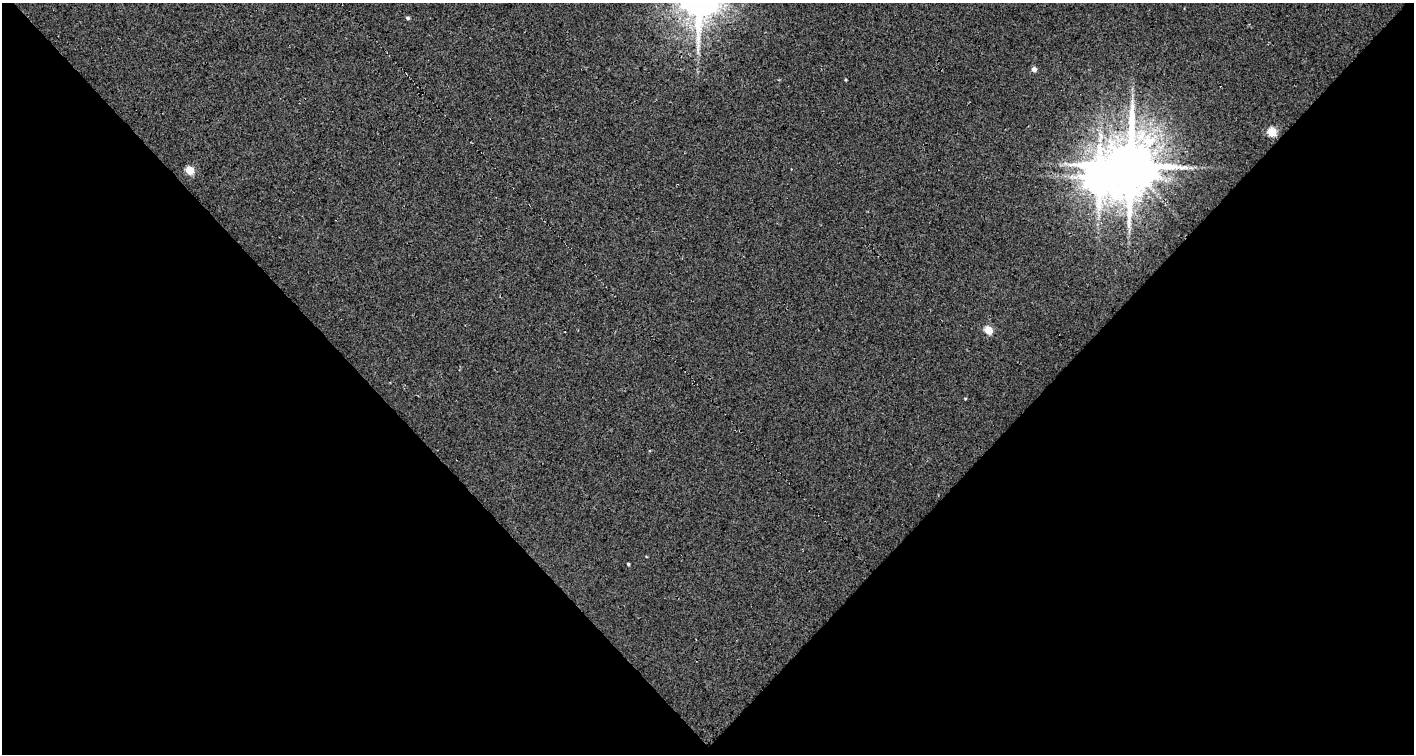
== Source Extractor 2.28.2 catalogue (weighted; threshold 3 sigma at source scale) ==
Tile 2 of 1 x 2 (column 1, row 2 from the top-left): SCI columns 48-1459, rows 1-752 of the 1503 x 1505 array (HDU 1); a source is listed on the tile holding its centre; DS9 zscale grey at full resolution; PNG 1416 x 756 px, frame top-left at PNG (2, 3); no overlay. Shown black and unused: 51% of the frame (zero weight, under 3 of 5 exposures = <1% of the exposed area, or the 3 px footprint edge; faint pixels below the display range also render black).
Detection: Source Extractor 2.28.2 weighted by HDU 2 'WHT'; one run over the whole footprint, this tile lists its part. Background 0.0165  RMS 0.028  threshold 0.124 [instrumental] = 3 sigma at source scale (4.5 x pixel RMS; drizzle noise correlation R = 1.50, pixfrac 1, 0.0396/0.0396 arcsec/px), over >= 5 px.
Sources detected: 9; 1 inside a brighter object's white glare — not listed; the other 8 listed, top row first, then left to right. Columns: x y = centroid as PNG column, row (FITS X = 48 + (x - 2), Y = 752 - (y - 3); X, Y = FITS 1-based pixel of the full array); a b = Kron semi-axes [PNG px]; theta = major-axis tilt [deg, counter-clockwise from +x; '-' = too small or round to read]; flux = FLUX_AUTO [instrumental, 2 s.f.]
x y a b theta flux
408 18 5 4 - 4.5
1034 69 5 5 - 12
1272 132 5 5 - 120
1130 166 19 15 -89 13000
190 170 5 5 - 89
988 330 5 5 - 85
965 398 4 3 - 2.2
628 564 3 3 - 3.3